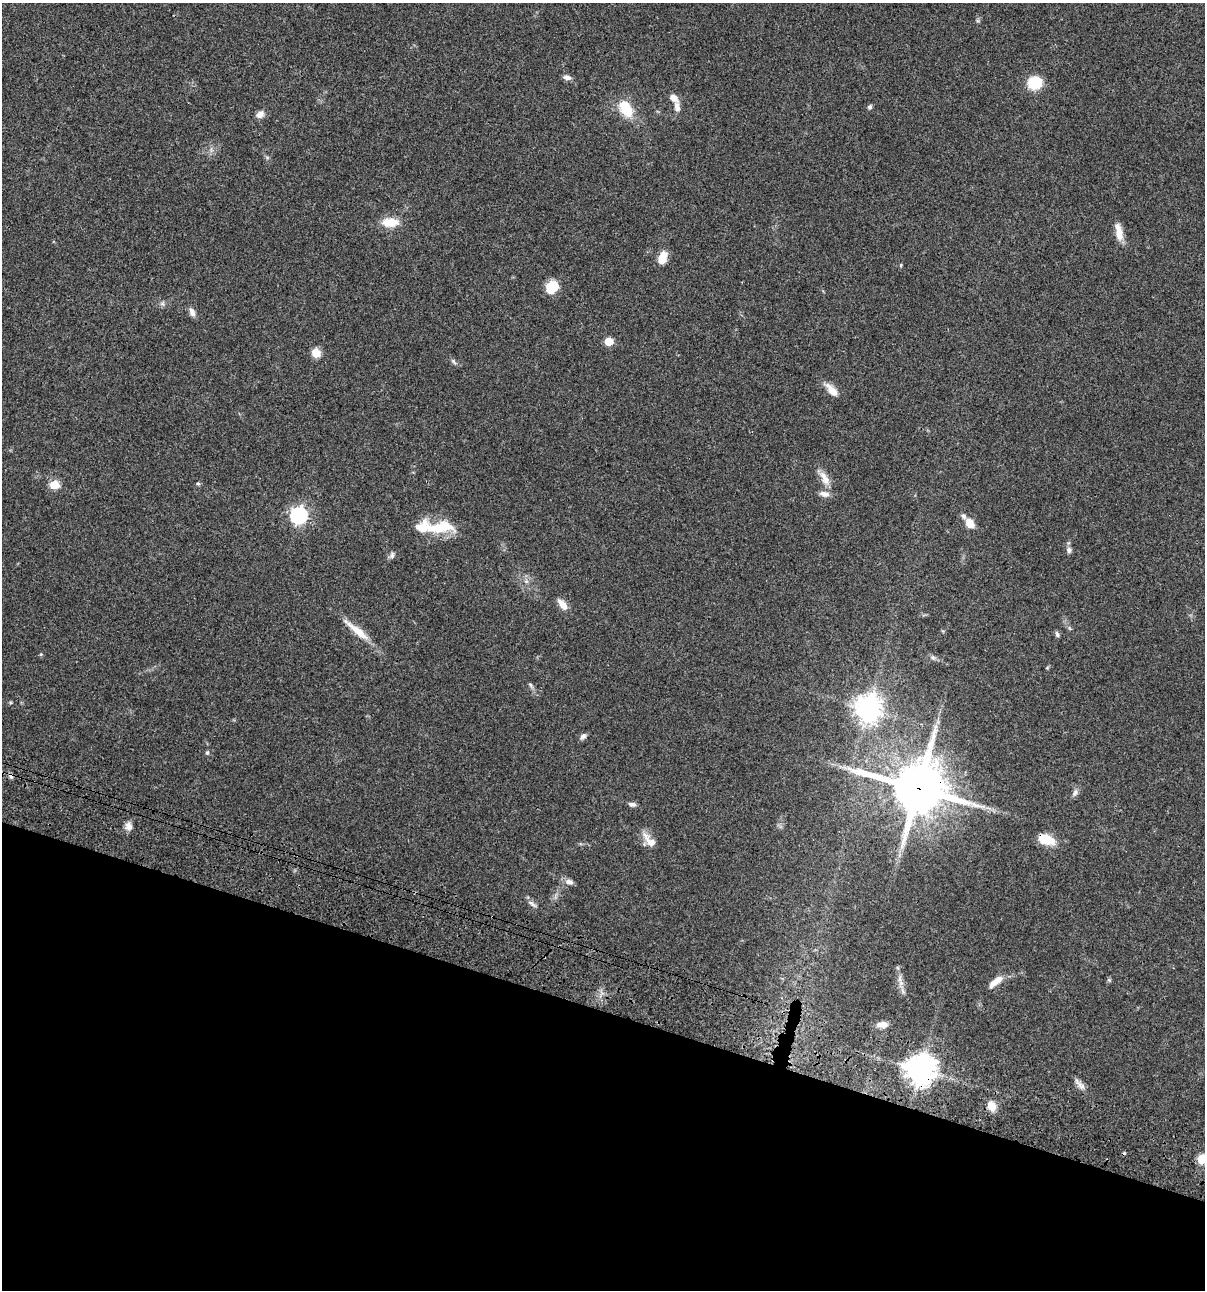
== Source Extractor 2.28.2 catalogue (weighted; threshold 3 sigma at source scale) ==
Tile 15 of 4 x 4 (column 3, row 4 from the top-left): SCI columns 2641-3843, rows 120-1407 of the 5405 x 5390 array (HDU 1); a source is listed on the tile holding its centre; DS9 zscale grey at full resolution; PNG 1207 x 1292 px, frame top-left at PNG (2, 3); no overlay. Shown black and unused: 22% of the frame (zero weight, under 3 of 4 exposures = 9% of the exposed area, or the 3 px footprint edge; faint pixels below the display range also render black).
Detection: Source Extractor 2.28.2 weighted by HDU 2 'WHT'; one run over the whole footprint, this tile lists its part. Background 0.0467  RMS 0.0052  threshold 0.0236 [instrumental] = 3 sigma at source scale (4.5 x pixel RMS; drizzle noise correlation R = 1.50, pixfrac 1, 0.05/0.05 arcsec/px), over >= 5 px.
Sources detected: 56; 1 cosmic-ray / hot-pixel residue — not listed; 3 inside a brighter listed object's ellipse — not listed separately; the other 52 listed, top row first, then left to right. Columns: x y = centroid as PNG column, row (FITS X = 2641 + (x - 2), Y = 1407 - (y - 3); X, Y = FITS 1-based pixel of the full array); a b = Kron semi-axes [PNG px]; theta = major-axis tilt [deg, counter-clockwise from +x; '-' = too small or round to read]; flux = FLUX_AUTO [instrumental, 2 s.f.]
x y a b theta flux
567 77 11 6 -13 1.9
1035 82 15 13 13 14
674 98 9 7 -38 3.7
677 107 16 8 -84 3
870 107 6 5 - 1
625 108 21 12 -57 15
260 114 9 7 37 2.9
390 222 21 11 0 8.4
1119 232 21 8 -80 5.8
662 258 12 8 71 7.5
901 265 5 3 - 0.49
552 287 14 12 41 9.2
192 312 12 7 -61 2.3
609 341 5 5 - 12
316 353 10 9 - 5
454 362 9 4 -46 1.1
832 390 21 8 -48 5.2
825 478 24 9 -62 5.4
198 483 5 4 - 0.73
54 485 6 5 - 17
298 515 7 7 - 150
970 523 11 8 -51 6.2
439 527 30 16 22 14
1069 550 7 7 - 1.6
392 555 9 5 75 1.3
526 581 5 5 - 1.1
563 604 14 7 -53 4.6
357 630 44 8 -39 8.8
1057 634 7 5 -74 1.1
933 657 7 6 - 1.1
1047 668 5 3 - 0.49
530 685 7 5 -59 0.91
868 708 9 8 - 520
583 736 9 6 48 1.7
207 753 5 5 - 0.72
11 776 8 5 -73 1.3
918 788 19 17 -11 2400
1075 793 10 7 70 1.8
632 804 9 5 -10 1.4
128 826 10 8 -66 2.7
1046 839 17 10 -17 11
650 841 22 9 -47 5.4
569 882 11 7 -16 2.3
532 904 15 5 -36 1.9
900 979 10 5 90 1.8
1109 980 6 4 -45 0.66
996 981 21 7 38 5.2
883 1025 13 7 -1 3
920 1070 10 9 - 700
1080 1085 21 6 -49 2.8
991 1106 13 10 -60 4.9
1202 1159 6 5 - 25
Overlapping masked pixels (flux is a lower limit): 4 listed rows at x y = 11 776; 918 788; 1046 839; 920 1070
Isophote crosses this tile's border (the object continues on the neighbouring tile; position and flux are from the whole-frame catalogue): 1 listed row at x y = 1202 1159